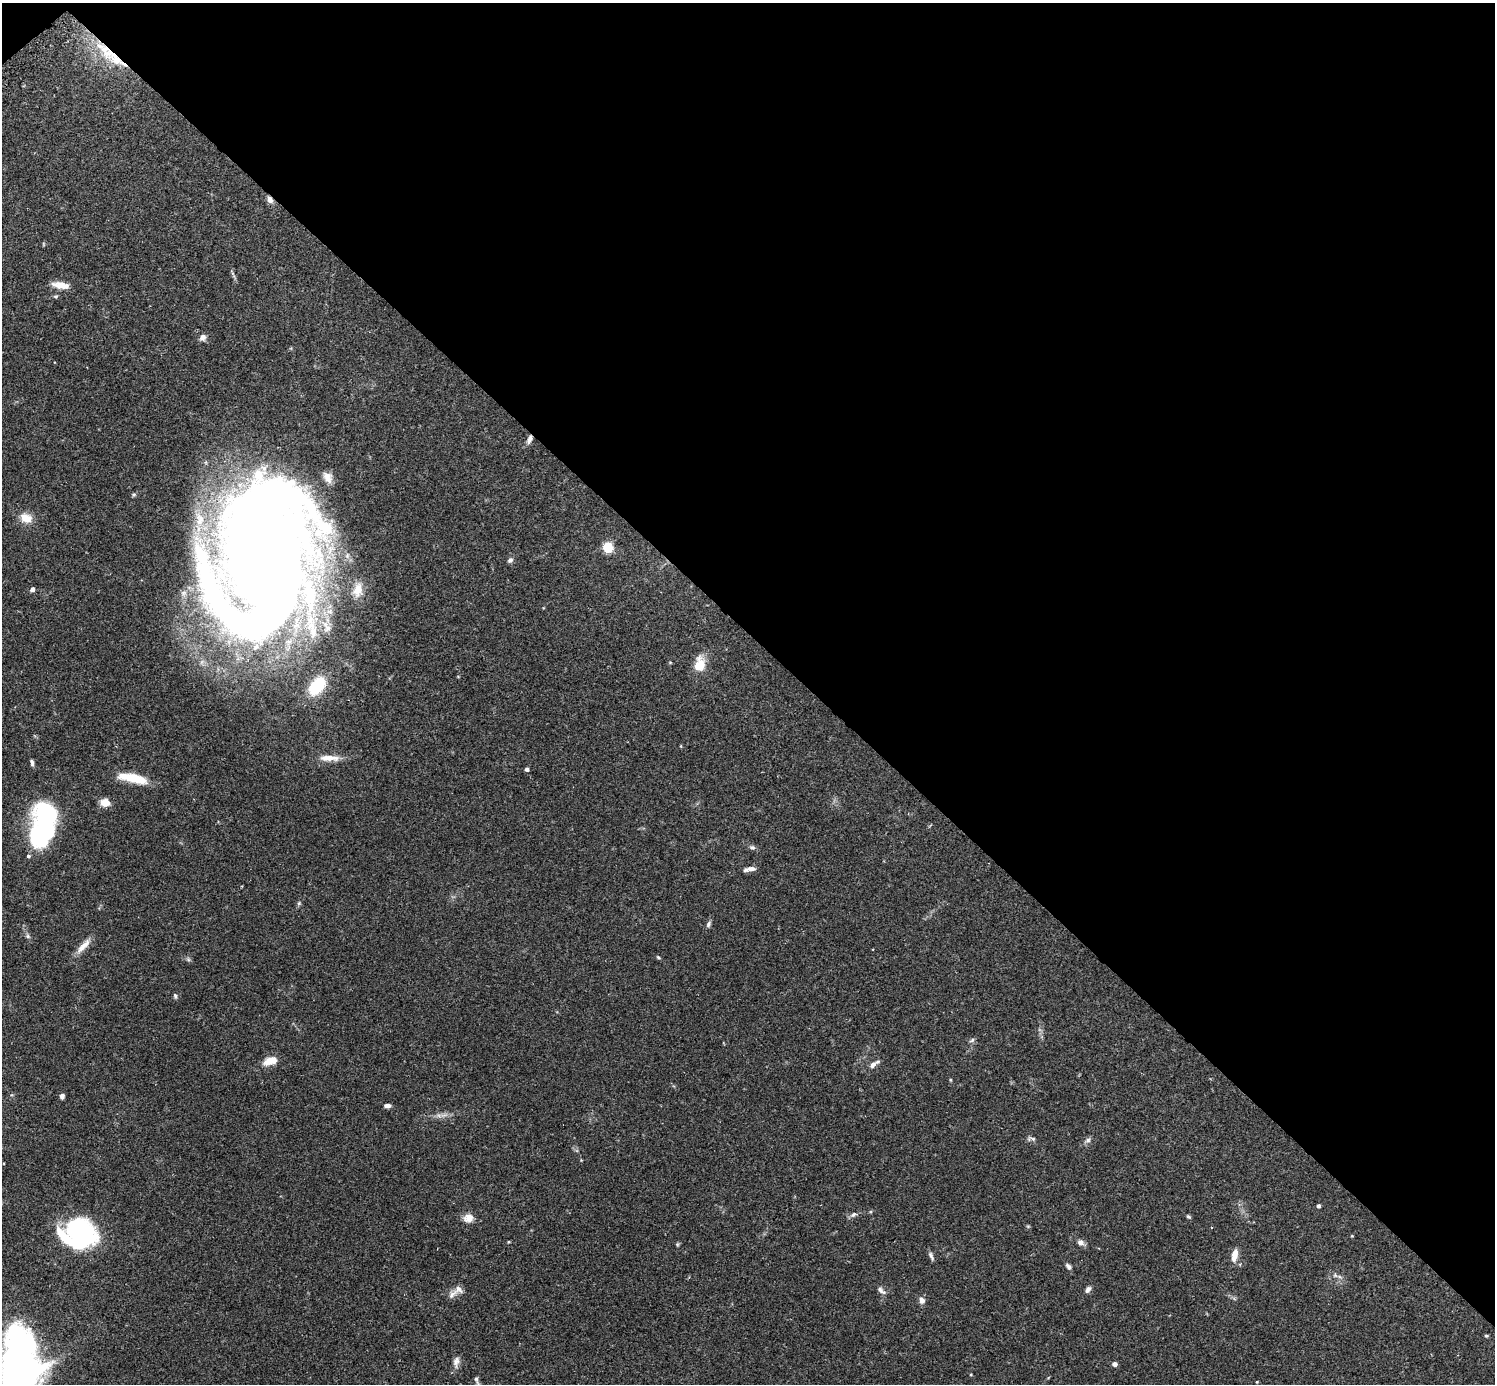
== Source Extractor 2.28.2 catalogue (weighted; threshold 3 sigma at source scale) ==
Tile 3 of 4 x 4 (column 3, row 1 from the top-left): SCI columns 3025-4517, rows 4337-5718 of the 6041 x 6040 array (HDU 1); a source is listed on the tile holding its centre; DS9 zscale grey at full resolution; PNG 1497 x 1386 px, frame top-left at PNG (2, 3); no overlay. Shown black and unused: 46% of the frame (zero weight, under 2 of 3 exposures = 2% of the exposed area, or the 3 px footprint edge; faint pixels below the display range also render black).
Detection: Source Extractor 2.28.2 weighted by HDU 2 'WHT'; one run over the whole footprint, this tile lists its part. Background 0.106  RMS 0.006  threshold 0.0269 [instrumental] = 3 sigma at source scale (4.5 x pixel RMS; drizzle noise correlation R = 1.50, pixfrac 1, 0.05/0.05 arcsec/px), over >= 5 px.
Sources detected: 80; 1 too faint to see at this stretch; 7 inside a brighter object's white glare — not listed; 7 inside a brighter listed object's ellipse — not listed separately; the other 65 listed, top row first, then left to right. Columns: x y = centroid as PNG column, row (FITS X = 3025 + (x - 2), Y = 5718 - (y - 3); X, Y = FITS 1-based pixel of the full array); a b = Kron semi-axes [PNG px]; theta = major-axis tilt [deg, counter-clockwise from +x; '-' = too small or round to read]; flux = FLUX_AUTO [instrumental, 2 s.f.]
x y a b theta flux
113 57 66 14 -38 32
270 199 9 6 -58 3.1
43 244 6 4 -90 0.57
61 285 21 7 -9 6.7
56 296 6 5 - 0.96
203 337 9 7 46 2.8
530 439 12 6 68 2.8
26 518 16 12 -23 7.5
608 547 5 5 - 43
510 560 7 6 - 1.9
263 561 122 76 65 1000
32 589 5 4 - 2.2
358 590 18 10 80 5.9
327 628 13 10 48 5.3
313 633 23 13 81 16
699 664 18 12 76 12
317 686 23 14 54 28
329 758 29 8 -1 7.6
32 763 9 4 -80 1.5
527 769 4 4 - 2.1
133 778 29 8 -11 20
105 802 12 9 -8 5.6
47 821 41 23 -87 85
752 847 8 6 -21 1.6
28 856 4 4 - 1.7
751 869 10 5 -3 2.9
299 903 6 4 46 0.92
708 924 8 5 67 1.5
28 936 7 5 -23 1.3
83 946 27 7 47 6.2
658 957 6 4 -40 0.81
175 996 7 5 -78 1.2
972 1040 8 5 31 1.3
271 1061 14 7 15 10
873 1065 13 6 46 3.3
950 1080 5 3 - 0.6
62 1096 5 5 - 1.8
387 1106 8 5 -1 2.2
439 1115 9 5 -19 2.3
1033 1139 6 5 - 1.3
1088 1140 9 6 34 1.9
1318 1206 4 3 - 1.9
853 1215 11 6 25 2
1188 1217 6 4 -38 0.95
468 1218 13 11 14 5
1028 1226 5 5 - 0.7
79 1234 33 28 -30 96
1352 1236 4 3 - 0.47
1080 1242 7 6 - 3.4
677 1244 5 5 - 0.75
1234 1255 16 7 80 5.8
931 1256 13 5 -65 1.8
1069 1267 8 5 -46 1.9
1335 1275 6 6 - 1.5
1088 1289 9 6 50 2.1
881 1291 14 6 -40 2.5
452 1295 19 8 43 3.7
922 1300 9 7 -70 2.8
1486 1336 5 4 - 0.76
456 1362 16 8 78 3.4
1115 1364 4 4 - 3.3
21 1368 67 38 -85 250
971 1375 5 3 - 0.5
476 1379 7 4 -88 1.2
1257 1382 4 2 - 0.54
Overlapping masked pixels (flux is a lower limit): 4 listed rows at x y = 113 57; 270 199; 530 439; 263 561
Isophote crosses this tile's border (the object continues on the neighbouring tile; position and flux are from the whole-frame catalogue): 1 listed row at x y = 21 1368